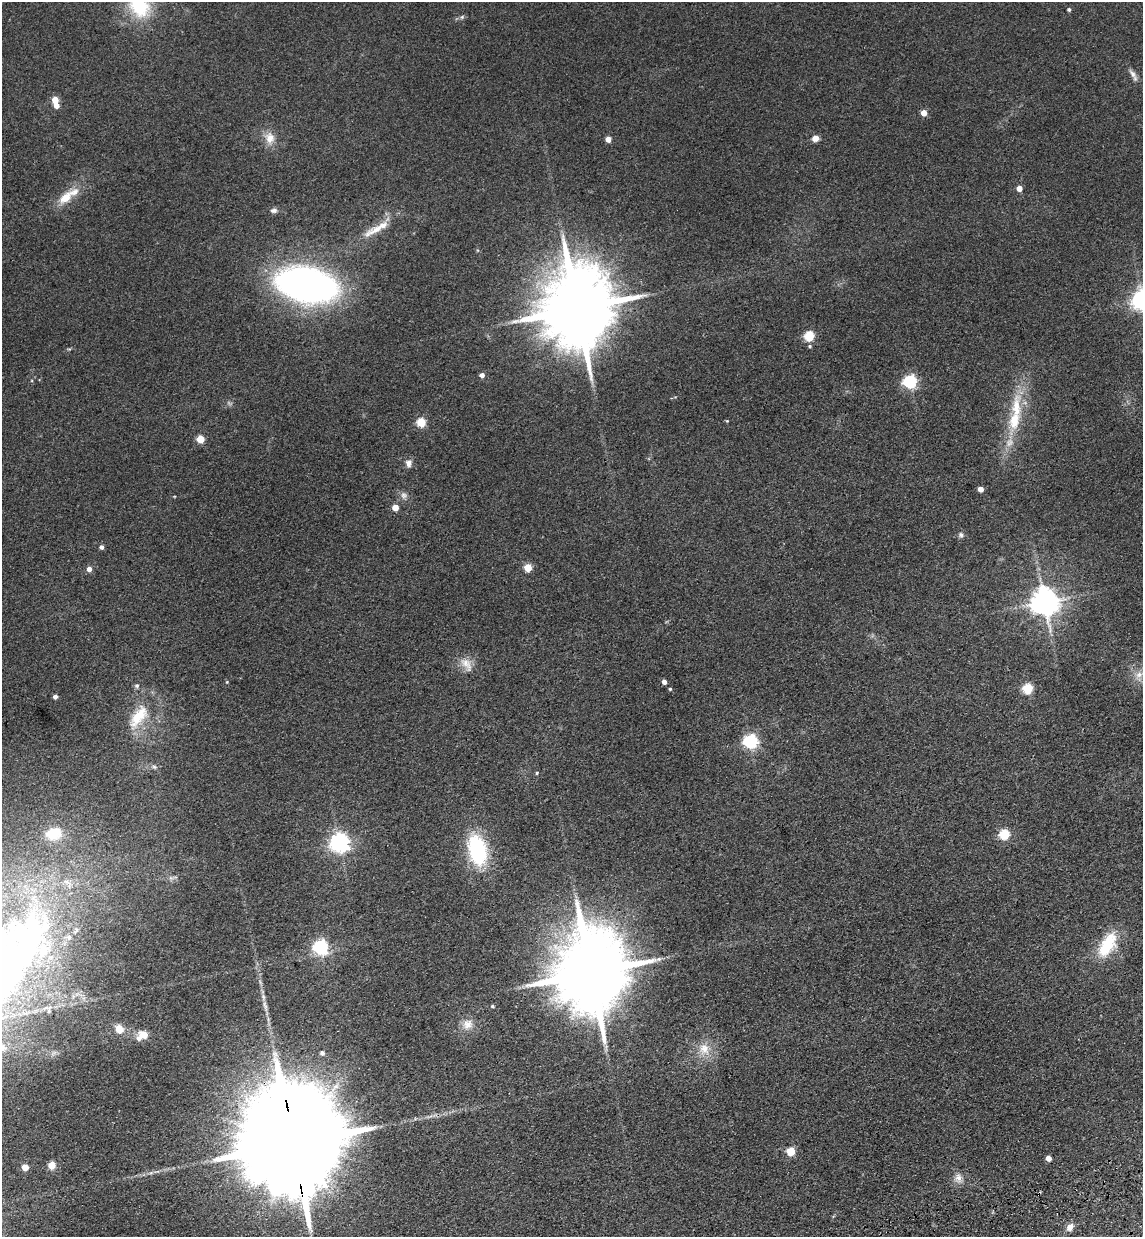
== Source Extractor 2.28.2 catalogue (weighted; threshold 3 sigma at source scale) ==
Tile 6 of 4 x 4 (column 2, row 2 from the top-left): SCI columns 1318-2458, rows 2589-3823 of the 5030 x 5177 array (HDU 1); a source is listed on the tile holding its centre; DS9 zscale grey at full resolution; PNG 1145 x 1239 px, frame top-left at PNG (2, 2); no overlay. Shown black and unused: <1% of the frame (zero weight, under 3 of 4 exposures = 6% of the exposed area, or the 3 px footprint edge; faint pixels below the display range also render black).
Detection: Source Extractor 2.28.2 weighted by HDU 2 'WHT'; one run over the whole footprint, this tile lists its part. Background 0.0889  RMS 0.0068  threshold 0.0306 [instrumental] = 3 sigma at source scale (4.5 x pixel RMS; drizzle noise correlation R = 1.50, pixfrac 1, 0.05/0.05 arcsec/px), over >= 5 px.
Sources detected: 75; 1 too faint to see at this stretch — not listed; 3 inside a brighter listed object's ellipse — not listed separately; the other 71 listed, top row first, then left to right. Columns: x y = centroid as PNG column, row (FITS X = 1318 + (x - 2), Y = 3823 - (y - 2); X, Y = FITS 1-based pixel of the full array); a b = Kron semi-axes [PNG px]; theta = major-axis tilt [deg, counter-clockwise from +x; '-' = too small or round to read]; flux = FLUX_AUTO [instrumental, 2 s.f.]
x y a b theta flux
139 6 32 27 -61 40
1069 9 4 4 - 1.4
462 17 6 5 - 1.4
1133 75 20 6 -59 3.8
55 100 5 4 - 14
56 106 5 4 - 5.7
924 113 4 4 - 10
270 138 17 14 -79 9
815 138 7 7 - 4.4
608 139 4 4 - 7.2
1019 188 4 4 - 7.3
65 198 21 11 42 13
274 210 9 6 1 2.3
377 229 43 9 27 14
307 285 40 22 -11 420
577 308 24 18 -84 9400
809 336 5 5 - 51
810 346 5 4 - 1
482 375 5 4 - 3.8
910 382 6 6 - 130
1016 408 45 15 88 29
727 421 4 3 - 0.59
421 422 5 5 - 37
200 439 5 5 - 21
408 463 10 8 83 3.5
981 489 4 4 - 5.5
404 495 9 9 - 3.1
395 507 4 4 - 9.6
961 535 7 6 - 2
101 547 4 4 - 2.6
528 568 5 5 - 23
89 569 5 4 - 4.9
1045 602 8 8 - 1000
466 664 22 12 -56 8
1139 675 13 10 54 6.8
227 682 4 4 - 0.72
664 682 4 4 - 3.6
137 686 6 5 - 1.5
670 689 4 3 - 0.98
1027 689 5 5 - 48
55 696 4 4 - 2.7
138 716 37 16 54 25
751 742 6 6 - 150
154 767 7 5 -22 1.6
537 773 4 4 - 0.79
54 834 25 19 15 20
1004 834 5 5 - 54
339 843 7 7 - 340
477 850 39 22 -77 55
67 882 13 8 -21 5.7
36 901 7 4 -72 2.7
69 937 8 7 - 2.2
1107 945 35 17 61 28
321 947 6 6 - 190
43 950 24 17 76 19
591 972 26 17 -84 11000
492 1006 5 4 - 0.99
49 1011 5 4 - 0.88
468 1024 14 13 - 7.5
119 1029 5 5 - 19
144 1034 14 10 -22 7.4
3 1048 9 7 16 2.4
704 1049 18 15 -78 12
322 1053 5 5 - 2
293 1144 57 21 -81 37000
791 1151 5 5 - 32
1048 1158 5 4 - 5.6
52 1165 5 5 - 17
25 1167 5 5 - 9.8
958 1178 14 10 -85 4.9
1070 1227 9 7 57 4.6
Overlapping masked pixels (flux is a lower limit): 2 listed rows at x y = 577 308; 293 1144
Isophote crosses this tile's border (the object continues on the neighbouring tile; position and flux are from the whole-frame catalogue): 3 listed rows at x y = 139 6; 3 1048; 293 1144